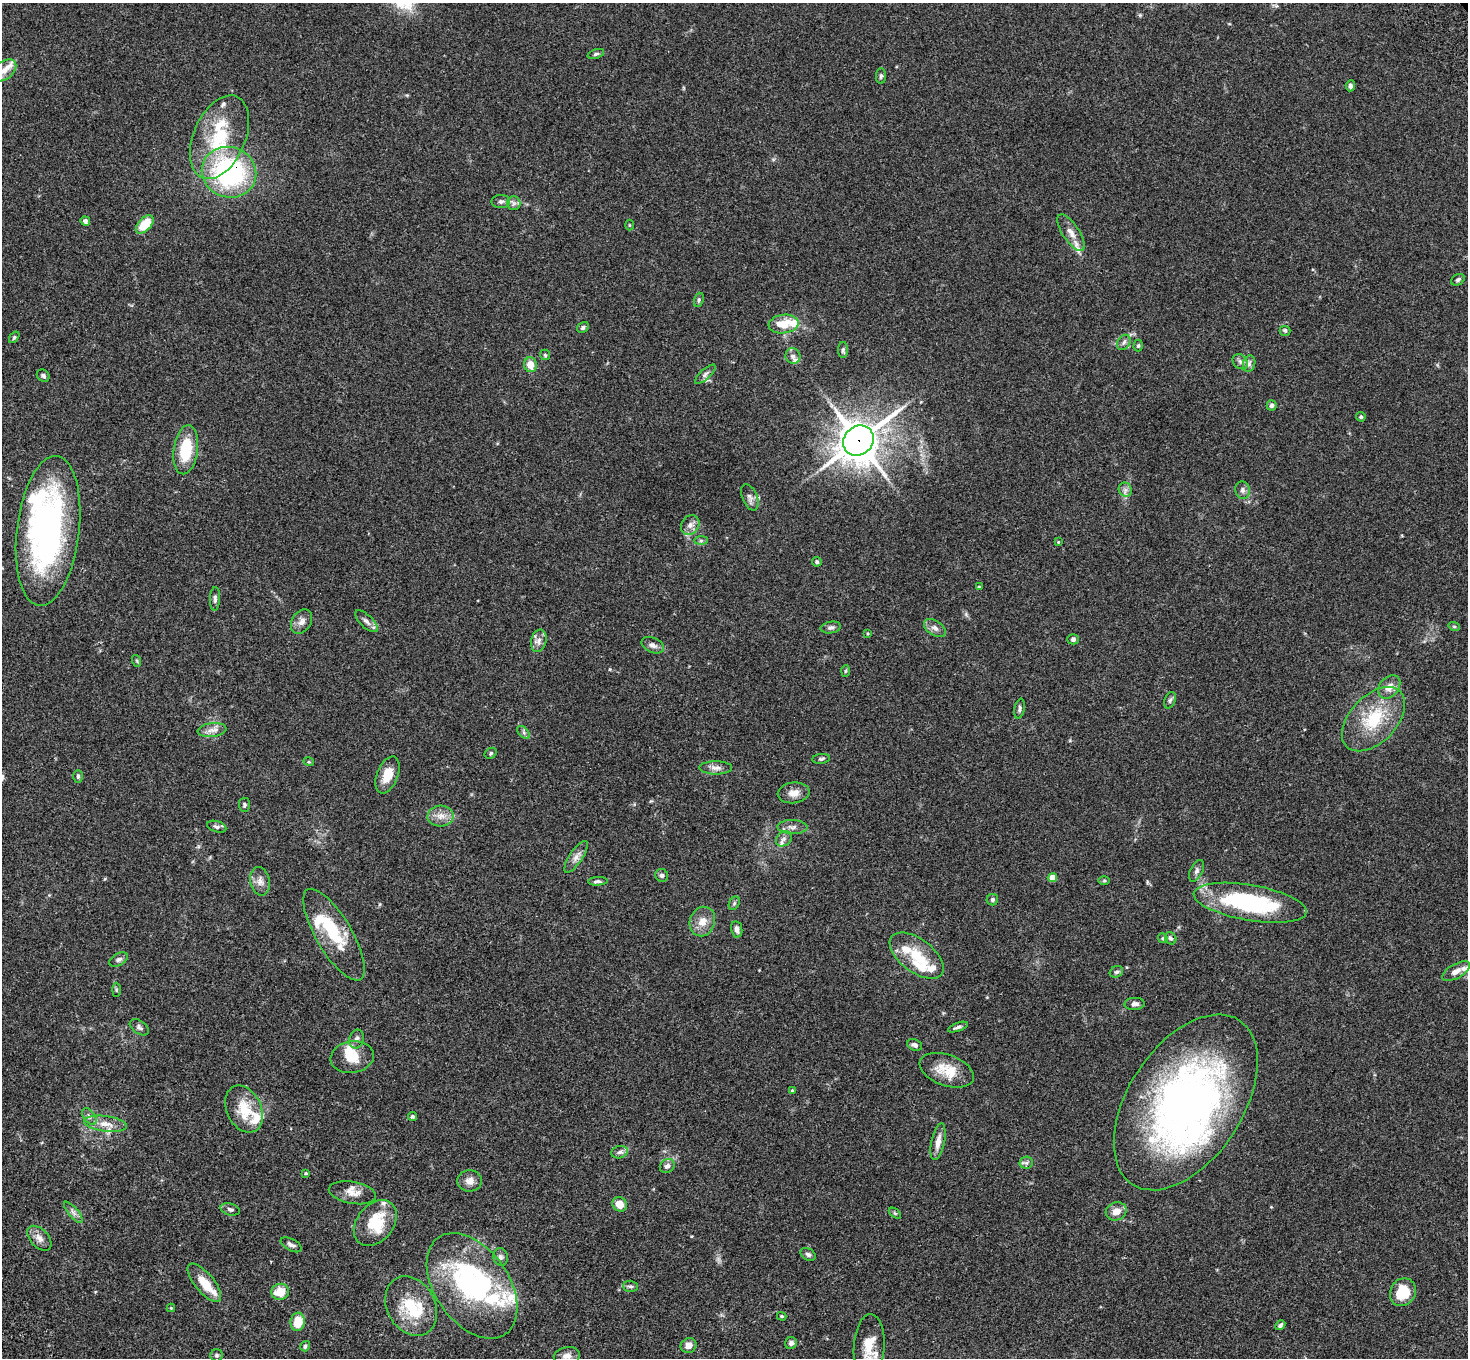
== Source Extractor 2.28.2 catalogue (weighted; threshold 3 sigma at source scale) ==
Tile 7 of 4 x 4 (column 3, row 2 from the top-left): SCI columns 3041-4506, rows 3090-4445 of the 6077 x 6038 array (HDU 1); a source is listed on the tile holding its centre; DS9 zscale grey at full resolution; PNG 1470 x 1360 px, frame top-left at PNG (2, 3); each listed source drawn as its Kron ellipse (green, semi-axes under 4 px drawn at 4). Shown black and unused: <1% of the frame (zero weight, under 3 of 4 exposures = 6% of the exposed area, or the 3 px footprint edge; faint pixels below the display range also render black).
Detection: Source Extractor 2.28.2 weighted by HDU 2 'WHT'; one run over the whole footprint, this tile lists its part. Background 0.0588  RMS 0.0053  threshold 0.024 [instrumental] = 3 sigma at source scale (4.5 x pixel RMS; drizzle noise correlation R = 1.50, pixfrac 1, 0.05/0.05 arcsec/px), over >= 5 px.
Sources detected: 164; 3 inside a brighter object's white glare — neither listed nor drawn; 24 inside a brighter listed object's ellipse — not listed separately; the other 137 listed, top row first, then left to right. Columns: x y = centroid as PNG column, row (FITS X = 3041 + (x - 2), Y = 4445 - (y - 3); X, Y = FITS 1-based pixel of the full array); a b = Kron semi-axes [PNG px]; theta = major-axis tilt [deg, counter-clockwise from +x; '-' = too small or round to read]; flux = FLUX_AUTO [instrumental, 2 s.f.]
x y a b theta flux
596 54 8 4 18 1.1
4 71 14 8 39 5.6
881 76 8 5 89 1.1
1350 86 5 4 - 1.7
219 137 44 26 67 34
229 172 27 25 -21 82
501 201 9 6 1 1.5
514 203 7 6 - 1.6
85 221 5 4 - 1.4
145 224 11 6 46 14
629 225 5 3 - 0.46
1071 233 21 8 -57 4.9
1458 280 7 5 30 1.1
699 300 7 4 71 0.89
783 324 15 9 7 10
583 327 6 5 - 1.2
1285 331 5 5 - 0.78
14 337 6 4 54 0.76
1124 342 8 6 56 1.6
1138 345 6 4 89 0.72
843 350 8 5 -90 1.2
545 355 5 5 - 0.78
793 356 8 7 - 2
1240 362 8 6 -44 1.6
1249 364 8 6 75 1.6
530 365 7 6 - 6.3
705 374 13 5 43 1.6
43 376 7 5 -37 1.2
1272 405 5 5 - 1.6
1361 417 5 4 - 0.9
859 441 16 14 43 1200
186 450 25 12 82 20
1125 490 7 6 - 1.8
1243 490 9 7 -75 2
750 497 14 7 -67 2.4
690 525 10 8 56 2.9
48 531 75 31 83 150
701 541 7 4 1 0.97
1058 542 4 3 - 0.44
817 562 5 4 - 0.75
979 587 3 3 - 0.57
215 599 12 5 88 1.4
302 621 13 9 59 3.3
366 621 14 6 -44 2.2
1454 626 6 3 -18 0.61
831 627 10 5 9 1.5
935 628 12 7 -34 2.5
867 633 4 3 - 0.45
1073 639 6 5 - 1.3
539 641 11 7 74 2.9
653 645 12 7 -24 2.4
137 661 6 3 -71 0.65
845 671 6 4 87 0.64
1389 687 13 9 50 4.5
1170 700 8 5 69 1.2
1019 709 10 5 78 1.4
1373 719 38 23 46 26
212 730 14 7 6 3.2
524 732 8 4 -46 1.2
491 753 6 5 - 0.84
821 759 9 5 7 1.1
309 762 5 3 - 0.5
716 768 16 6 0 2.8
387 775 19 10 68 8.1
78 776 6 4 90 0.95
794 793 16 10 6 4.5
244 805 7 5 -87 1
441 816 13 10 4 4.6
217 827 10 5 -18 1.4
792 827 15 7 -1 2.7
784 839 8 7 - 2
576 857 18 6 56 3.3
1196 871 11 6 64 1.7
662 875 7 6 - 1.4
1052 878 4 4 - 10
260 881 14 9 -78 3.5
598 881 10 4 2 1.2
1104 881 6 4 1 0.59
992 900 6 5 - 1.2
734 903 7 5 61 0.92
1250 903 57 18 -10 65
702 921 15 12 70 6.3
737 929 8 5 -80 2.4
334 935 52 18 -59 23
1163 938 5 4 - 0.62
1171 938 6 5 - 1.3
917 956 31 16 -37 16
119 959 10 6 27 1.5
1456 971 16 7 30 3.3
1116 972 7 5 29 1.1
116 990 7 3 89 0.69
1135 1004 10 6 2 1.8
139 1027 11 6 -35 1.5
958 1027 10 4 20 1.4
357 1039 9 7 76 2.1
915 1045 8 5 -25 1.6
352 1057 22 16 8 9.7
947 1070 28 15 -20 12
792 1091 4 4 - 1
1186 1102 98 57 57 260
244 1109 25 17 -64 14
89 1116 9 5 -53 1.7
413 1116 4 4 - 1.1
105 1124 21 7 -7 5.6
938 1142 19 6 78 4.5
620 1152 8 6 17 1.5
1026 1163 7 6 - 1.3
667 1166 8 6 34 1.8
306 1173 4 3 - 0.6
470 1181 12 10 -3 3.6
352 1193 24 11 -10 5.5
620 1204 8 6 -37 6
230 1209 10 6 -15 1.4
1116 1211 10 9 - 4.8
73 1212 13 5 -50 2
895 1213 7 3 -37 0.69
375 1223 25 18 51 18
39 1238 14 9 -47 3.7
291 1245 11 5 -28 2.1
808 1254 8 6 -32 1.3
500 1257 9 7 -75 1.8
204 1283 23 9 -50 10
472 1286 59 37 -55 100
631 1286 7 5 -1 1.2
280 1292 9 8 - 10
1403 1292 14 12 59 15
411 1306 31 24 -61 22
171 1308 4 4 - 0.46
782 1316 5 4 - 0.64
298 1322 9 7 82 11
1280 1325 5 4 - 1.4
791 1343 6 5 - 1.9
689 1345 8 7 - 3.7
305 1346 5 4 - 1.2
869 1347 33 15 86 14
216 1355 6 6 - 1.1
567 1356 13 8 10 3.4
Overlapping masked pixels (flux is a lower limit): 2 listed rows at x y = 229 172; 859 441
Isophote crosses this tile's border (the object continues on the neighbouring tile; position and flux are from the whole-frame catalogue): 2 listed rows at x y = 4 71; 869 1347